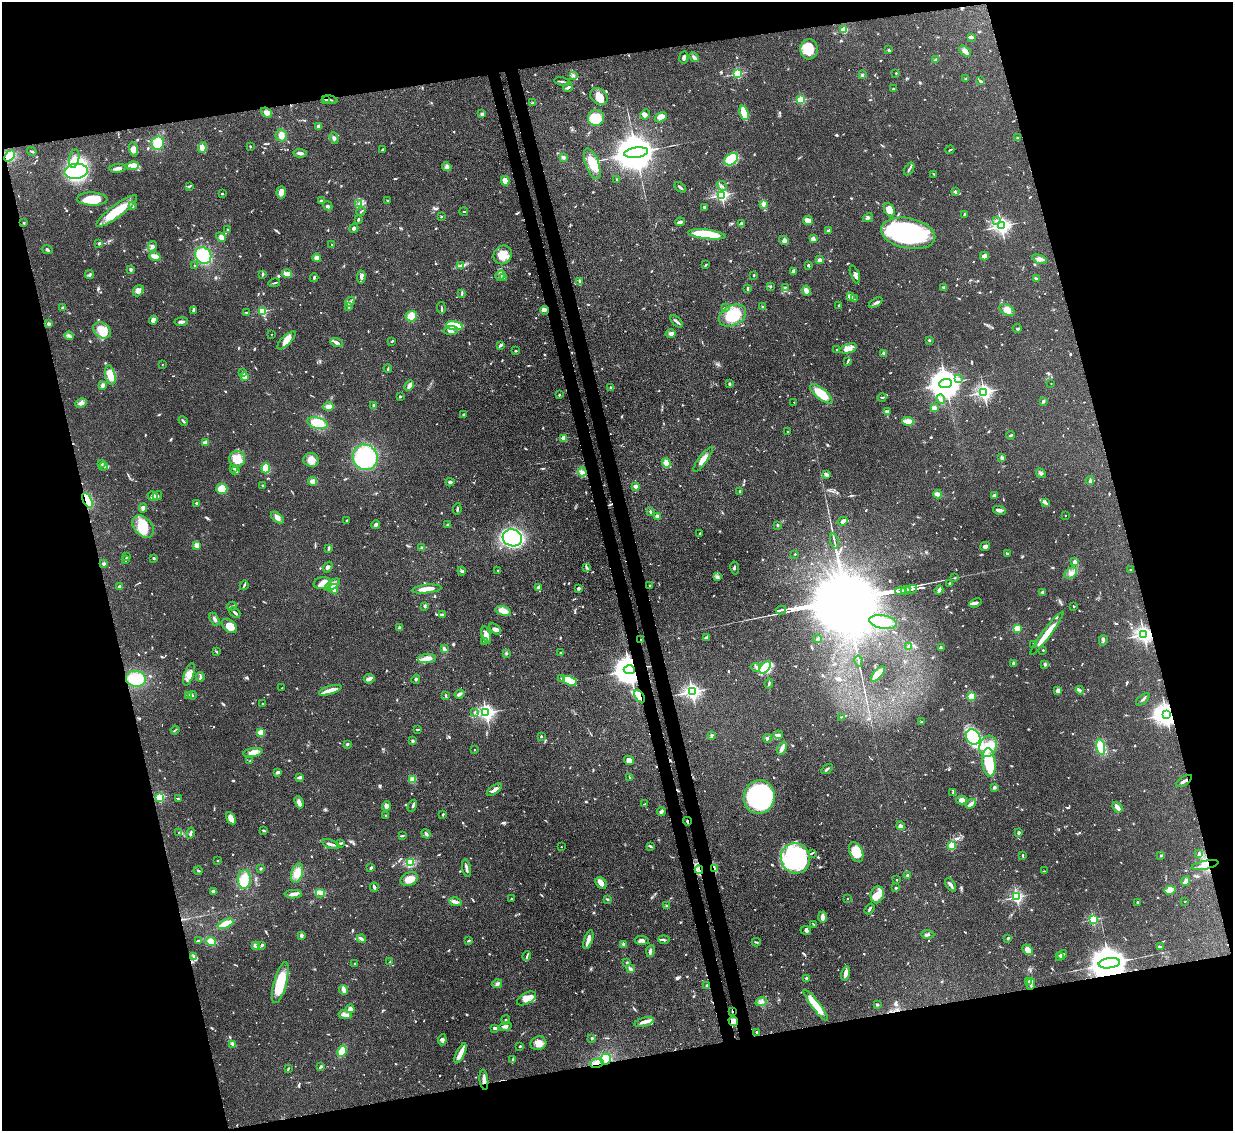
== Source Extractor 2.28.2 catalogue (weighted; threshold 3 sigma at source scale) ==
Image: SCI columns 84-5004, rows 213-4726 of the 5083 x 5061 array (HDU 1 of 3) = the unmasked area's bounding box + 8 px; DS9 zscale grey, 4 x 4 block average (1 PNG px = mean of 4 x 4 image px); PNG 1235 x 1133 px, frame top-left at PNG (2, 2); each listed source drawn as its Kron ellipse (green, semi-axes under 4 px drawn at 4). Shown black and unused: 30% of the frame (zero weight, under 3 of 4 exposures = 9% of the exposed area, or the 3 px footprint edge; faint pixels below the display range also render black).
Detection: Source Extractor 2.28.2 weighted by HDU 2 'WHT'. Background 0.124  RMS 0.0049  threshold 0.0222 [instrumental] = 3 sigma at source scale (4.5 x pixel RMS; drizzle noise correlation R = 1.50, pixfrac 1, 0.05/0.05 arcsec/px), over >= 5 px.
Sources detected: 1183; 3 too faint to see at this stretch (4 x 4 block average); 9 inside a brighter object's white glare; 8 cosmic-ray / hot-pixel residue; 2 long thin detections or spike segments (spike, bleed or trail) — neither listed nor drawn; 42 coinciding with a brighter row at this scale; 76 inside a brighter listed object's ellipse — not listed separately; of the other 1043, all 500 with FLUX_AUTO >= 2.62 (the completeness limit of this list) listed and drawn (543 fainter detections not listed), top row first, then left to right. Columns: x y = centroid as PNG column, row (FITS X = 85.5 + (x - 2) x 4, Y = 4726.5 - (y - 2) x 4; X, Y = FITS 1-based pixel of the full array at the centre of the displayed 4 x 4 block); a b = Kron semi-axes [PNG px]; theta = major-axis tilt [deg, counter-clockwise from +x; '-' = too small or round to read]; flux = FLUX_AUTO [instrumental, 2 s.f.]
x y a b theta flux
844 30 2 2 - 140
972 37 3 2 - 7.5
809 49 10 9 - 62
889 50 3 2 - 5
965 51 7 3 -41 16
684 57 6 3 82 7.3
694 57 5 3 - 9
935 60 3 2 - 3.4
896 73 2 2 - 8.1
737 74 2 2 - 340
573 75 4 3 - 5.8
862 75 3 2 - 3.5
966 79 3 2 - 3.2
562 81 8 2 -11 4.9
980 81 2 2 - 3.8
568 87 5 2 - 7.5
893 89 2 2 - 12
599 96 9 7 -41 28
326 100 2 2 - 12
330 100 7 2 -11 5.9
801 100 2 2 - 240
533 103 3 2 - 3.3
267 112 6 4 -37 15
744 113 7 3 -71 62
482 114 3 3 - 7
645 114 5 4 - 9.3
661 117 6 4 30 20
596 118 8 7 - 75
319 127 4 3 - 5.7
281 135 6 5 - 17
334 138 6 3 -72 6.6
1017 138 3 2 - 4.8
158 143 7 6 - 60
250 146 2 2 - 4
203 147 5 3 - 12
133 149 7 4 -76 18
382 150 3 2 - 3.9
950 150 4 2 - 2.9
32 151 5 2 - 3.4
300 153 7 3 -5 9.3
636 153 12 5 8 17000
9 156 6 4 47 50
563 157 3 2 - 12
74 159 9 5 78 22
731 159 7 5 36 80
592 164 16 6 -70 62
132 166 6 4 9 16
447 167 5 4 - 8.2
118 168 8 3 6 14
909 169 7 2 58 5.6
76 171 12 7 6 280
934 174 4 2 - 4.1
617 180 3 2 - 3.6
505 181 5 4 - 25
189 186 4 2 - 3.4
722 186 5 2 - 4.7
680 187 6 2 -39 6.5
955 191 3 2 - 5.4
281 192 6 4 86 20
222 194 2 2 - 4.8
721 195 2 2 - 760
92 199 15 6 -2 70
387 200 3 2 - 3.4
321 201 3 3 - 5
359 204 3 3 - 7
763 204 3 2 - 21
132 206 2 2 - 40
328 206 5 3 - 5.5
704 207 3 2 - 4.3
889 210 7 5 -65 31
117 211 25 6 37 95
361 212 4 2 - 3.3
464 212 4 2 - 3.7
964 215 4 2 - 3.1
441 217 2 2 - 3.5
868 218 5 3 - 5.3
358 219 3 2 - 5
808 221 5 4 - 30
996 221 3 2 - 4.4
680 222 5 2 - 12
24 223 3 2 - 2.8
741 224 3 3 - 7.6
1001 226 3 2 - 1200
354 228 5 3 - 6.4
228 230 2 2 - 5.2
829 230 4 2 - 4
908 233 27 15 -11 510
707 234 19 4 -6 170
221 237 5 4 - 11
813 239 3 3 - 12
784 240 5 4 - 10
99 244 3 2 - 3.5
332 245 2 2 - 2.8
152 247 5 4 - 7.9
47 250 6 2 -27 5.4
203 255 9 8 - 130
503 255 10 8 49 47
155 256 6 3 -18 24
984 256 4 3 - 14
317 258 4 4 - 9
1040 259 7 3 -19 10
820 260 2 2 - 51
705 265 2 2 - 2.8
808 265 2 2 - 18
195 266 2 2 - 11
461 266 3 3 - 5
131 269 2 2 - 27
793 272 4 3 - 9.9
263 274 3 2 - 4.5
287 274 5 3 - 19
855 274 9 3 -70 12
90 275 4 2 - 4.5
500 275 5 3 - 9
754 275 2 2 - 4
361 277 6 3 83 8.3
314 278 4 2 - 4.7
504 278 3 2 - 3.1
1037 278 3 2 - 3.4
580 281 3 2 - 6.8
274 283 6 2 15 3.5
770 286 2 2 - 3.8
786 287 2 2 - 2.7
944 287 4 2 - 3.4
748 288 3 2 - 3.9
138 291 6 5 - 14
806 291 5 3 - 17
462 293 3 2 - 2.7
850 296 4 3 - 13
854 299 2 2 - 3.5
350 302 6 2 46 5.7
875 303 7 2 32 6.7
839 305 2 2 - 3.4
348 307 4 2 - 3.4
763 307 3 2 - 2.8
62 308 2 2 - 4.8
441 308 6 2 -82 4.1
725 308 3 2 - 3.4
193 310 3 2 - 3.3
544 310 4 3 - 4.9
1007 310 8 5 -26 24
262 311 2 2 - 260
247 312 3 2 - 3.6
732 315 14 10 27 130
411 316 6 5 - 41
153 320 4 4 - 16
677 321 7 2 -43 8.6
181 322 7 3 7 8.6
49 324 2 2 - 44
454 326 8 4 -9 93
1017 328 4 3 - 5.1
102 330 9 7 -37 58
451 330 7 4 5 11
671 333 5 3 - 12
272 334 2 2 - 2.7
69 336 4 2 - 5.2
286 340 12 4 44 27
929 340 2 2 - 6.6
392 341 3 2 - 3.2
337 343 6 3 -17 8.1
500 345 4 2 - 8.5
848 348 9 4 17 20
837 350 2 2 - 2.9
515 351 2 2 - 4.2
884 353 2 2 - 32
848 361 4 2 - 3.8
162 364 2 2 - 2.9
388 369 4 2 - 2.7
243 373 4 2 - 3.5
110 375 10 5 -76 42
244 377 2 2 - 80
958 379 3 3 - 5.7
946 383 6 4 3 5600
1051 383 2 2 - 3.2
729 384 2 2 - 6.6
103 385 4 3 - 7.2
409 386 5 3 - 14
611 387 2 2 - 18
984 392 2 2 - 1100
821 394 13 5 -39 64
559 395 2 2 - 11
400 396 3 2 - 2.9
882 397 4 2 - 2.8
941 399 5 2 - 5.6
1043 401 3 2 - 5.7
794 402 2 2 - 3.4
81 403 6 3 23 8.9
328 406 5 3 - 14
374 406 3 2 - 7.6
934 408 2 2 - 83
887 411 3 2 - 3.4
463 414 2 2 - 3.2
183 421 5 2 - 6.8
908 421 6 2 -3 36
318 423 10 5 -15 71
788 432 2 2 - 4.4
1011 435 4 2 - 4.9
563 438 2 2 - 71
205 442 2 2 - 61
365 457 13 12 - 230
1002 458 3 2 - 4
237 459 8 8 - 41
703 459 15 4 53 24
311 460 7 7 - 25
666 463 5 4 - 17
102 464 3 2 - 4.8
104 466 4 2 - 5.4
233 468 4 2 - 8.2
266 468 5 3 - 96
236 471 4 2 - 4.5
582 472 4 3 - 7.8
1041 473 5 2 - 5.2
826 474 4 2 - 8.5
313 481 4 3 - 18
1090 481 4 4 - 6
450 482 4 3 - 8.5
263 485 2 2 - 16
636 486 2 2 - 41
222 489 5 5 - 47
740 491 3 2 - 4.3
938 494 4 3 - 15
157 495 5 3 - 7.2
994 495 3 2 - 13
153 496 5 3 - 22
87 500 8 3 -63 98
197 503 2 2 - 10
1046 503 4 3 - 5
143 508 4 3 - 11
457 509 6 2 83 4.8
999 510 7 3 -11 9.9
650 512 3 2 - 5.6
1065 515 2 2 - 4.8
657 516 2 2 - 53
277 518 7 4 -41 14
347 520 3 2 - 3.1
843 521 5 3 - 16
376 524 4 2 - 8.3
448 525 3 2 - 5.2
778 525 3 2 - 3
143 526 13 9 -48 81
700 533 2 2 - 3.2
512 538 10 8 -18 520
834 541 8 2 -78 5.1
197 545 2 2 - 100
985 546 5 4 - 9
422 548 2 2 - 30
328 549 3 2 - 2.9
795 554 2 2 - 5.6
1007 554 3 2 - 3.7
126 557 3 2 - 2.8
154 558 2 2 - 4.7
126 560 4 2 - 3.1
1075 562 2 2 - 59
104 564 2 2 - 33
328 567 6 3 53 6.9
587 568 4 3 - 5.2
735 568 6 2 -81 4.8
498 570 2 2 - 3.1
1130 570 2 2 - 7.3
462 571 4 3 - 5.5
1071 573 7 5 29 16
717 576 4 3 - 8.1
955 578 2 2 - 6.2
322 583 9 6 8 21
950 583 3 2 - 5.5
244 585 5 2 - 4.7
332 585 8 4 33 15
650 585 2 2 - 5.2
119 586 2 2 - 8.8
538 588 4 3 - 9.2
578 588 2 2 - 11
334 589 5 4 - 14
426 589 15 4 6 28
911 589 6 2 11 2000
906 590 5 2 - 2000
939 590 5 2 - 9.1
900 591 5 2 - 2100
1042 592 2 2 - 4.3
975 603 6 3 20 10
232 606 5 2 - 3.8
425 606 3 2 - 4.4
1074 606 2 2 - 3.8
781 610 5 2 - 1600
503 611 8 4 -16 25
235 612 6 2 -40 6.4
443 615 4 2 - 5.5
215 619 7 3 -60 8.9
883 622 14 6 -10 71
229 626 9 5 -42 42
400 628 4 3 - 5.5
1017 628 2 2 - 140
495 629 6 2 -38 7.8
1047 633 27 4 53 59
1144 634 3 2 - 1200
486 635 9 4 -74 20
706 637 3 2 - 8.4
817 639 4 3 - 4.5
641 640 2 2 - 3.4
1103 640 5 2 - 4.1
484 641 2 2 - 2.8
1034 644 2 2 - 2.6
908 647 3 2 - 5.7
941 647 3 2 - 2.9
444 649 3 2 - 16
1043 650 2 2 - 2.6
216 652 3 2 - 2.7
506 653 2 2 - 4.1
561 653 2 2 - 3.1
427 659 9 4 3 20
858 661 5 2 - 4.2
1014 663 2 2 - 7.7
1045 664 3 2 - 6.5
756 667 4 2 - 4.7
765 667 7 4 49 160
629 670 5 4 - 5800
189 674 12 4 71 21
878 674 9 3 50 56
200 677 5 2 - 3.9
562 678 2 2 - 10
136 679 10 8 -8 79
369 679 5 4 - 9.3
416 679 4 2 - 4.4
570 681 7 4 -22 87
769 683 5 2 - 3.9
282 688 2 2 - 5.6
330 690 12 2 17 30
1080 690 4 2 - 5.7
1058 691 2 2 - 68
692 692 3 2 - 1100
459 694 5 3 - 9.4
188 695 3 2 - 2.7
192 695 4 2 - 3.9
446 695 3 2 - 3
639 696 7 3 -55 53
971 696 2 2 - 180
1143 699 8 2 40 6.1
263 704 2 2 - 4.3
474 713 3 2 - 2.8
486 713 3 2 - 1200
1166 714 4 3 - 2800
841 717 3 2 - 2.7
921 722 2 2 - 2.7
417 729 3 2 - 3
175 730 4 2 - 2.6
260 732 2 2 - 120
778 735 4 3 - 16
541 736 2 2 - 4.6
712 736 4 2 - 3.5
973 737 8 6 -54 81
767 738 4 2 - 3.7
413 741 4 3 - 4.2
347 744 3 2 - 4.3
988 746 11 8 72 43
1101 747 7 4 -79 65
782 748 7 3 65 14
474 750 2 2 - 5.8
253 753 9 4 10 22
629 760 5 4 - 12
250 761 3 2 - 2.9
989 762 14 6 -85 130
827 769 6 2 35 5.1
278 772 3 2 - 8.4
299 777 4 2 - 7.2
630 777 2 2 - 2.7
412 779 4 4 - 16
1184 781 9 2 33 9.3
994 787 2 2 - 30
494 790 8 3 35 16
953 793 3 2 - 3.6
160 797 2 2 - 250
759 797 17 15 72 480
178 799 3 2 - 3.6
962 800 5 4 - 17
299 802 6 4 -69 11
645 804 4 2 - 2.6
971 804 6 3 37 9.3
386 806 4 3 - 19
412 806 6 2 62 4.8
1117 807 6 3 -53 16
661 812 4 3 - 6.1
443 814 3 2 - 3.1
386 815 2 2 - 9.3
231 818 6 4 -59 25
687 821 4 2 - 3.7
901 826 4 3 - 9.4
263 830 3 2 - 4.5
179 832 3 2 - 2.9
1018 832 2 2 - 20
190 833 5 2 - 10
426 834 5 2 - 5.6
402 836 3 2 - 4.4
340 843 3 2 - 3.3
331 844 9 2 -18 9.7
952 845 2 2 - 200
650 846 4 2 - 4.2
561 847 2 2 - 3.7
856 852 10 6 -66 75
812 853 4 2 - 3.2
1199 853 3 3 - 4.4
1161 855 3 2 - 3.4
1023 856 3 2 - 3.4
795 858 15 14 - 430
218 861 2 2 - 5.3
410 863 3 2 - 67
1205 865 13 2 11 13
371 868 4 2 - 5.2
466 868 9 2 -79 8.6
714 868 4 2 - 3.5
260 869 2 2 - 13
699 870 4 2 - 4.3
198 871 4 2 - 3.1
1044 871 2 2 - 2.7
297 873 10 5 72 36
908 875 2 2 - 27
244 879 9 6 88 56
409 879 9 6 22 34
896 880 2 2 - 6.1
1186 881 5 4 - 7.9
601 883 6 5 - 17
951 885 7 3 -54 11
374 887 4 2 - 7.7
896 888 2 2 - 11
1170 890 5 3 - 9.3
214 891 4 3 - 4.9
320 893 4 3 - 8.4
293 894 9 4 1 16
877 895 8 6 75 25
1017 897 2 2 - 600
511 899 2 2 - 11
608 899 2 2 - 3.8
847 899 2 2 - 3.6
1185 901 2 2 - 3.1
455 902 6 3 -10 9.6
1137 902 3 2 - 3.4
667 906 4 2 - 3
870 909 6 2 54 6.7
822 917 6 3 -88 16
1093 919 2 2 - 320
226 924 8 3 25 59
814 924 3 2 - 3.1
806 930 5 3 - 6.2
928 934 6 3 -1 6.1
301 935 3 2 - 15
1008 938 2 2 - 7.1
361 939 4 2 - 10
588 940 10 3 72 21
642 940 7 3 -4 8
664 940 5 2 - 4.7
198 941 3 2 - 5.2
211 941 5 4 - 34
468 941 3 2 - 3.8
756 942 4 2 - 3.1
623 944 3 3 - 5
255 945 2 2 - 54
262 945 3 2 - 3.7
1160 947 4 2 - 3.6
1028 950 6 4 -50 23
650 951 6 3 79 7.7
1062 955 5 3 - 6.2
194 956 4 2 - 4.9
527 956 5 2 - 4.3
1060 957 4 3 - 6.5
390 962 4 2 - 2.8
627 962 2 2 - 3.3
355 963 2 2 - 3.8
1109 963 11 5 8 13000
630 969 3 2 - 8.9
845 973 7 3 76 20
807 978 2 2 - 36
1028 981 3 3 - 3.2
280 983 21 6 75 120
497 984 5 3 - 6.9
1031 984 6 2 83 8.3
707 986 2 2 - 33
343 990 5 2 - 16
526 998 10 5 28 28
761 1002 6 3 17 8.2
815 1005 19 4 -53 61
877 1005 3 2 - 3.4
350 1009 4 3 - 21
732 1012 2 2 - 3.3
345 1015 6 4 -12 12
506 1020 4 2 - 3.3
733 1021 5 3 - 24
644 1022 10 3 14 15
505 1026 7 3 13 8.7
495 1028 3 2 - 8.7
757 1032 2 2 - 4.7
592 1038 3 2 - 4.7
442 1040 5 2 - 6.7
538 1043 8 6 17 26
233 1044 4 2 - 14
520 1046 2 2 - 3
342 1051 6 3 61 75
460 1053 11 3 64 43
512 1059 3 2 - 3.3
606 1059 5 5 - 51
597 1063 7 2 11 12
321 1067 4 2 - 5.5
288 1068 3 2 - 3.5
484 1080 10 3 -84 15
Overlapping masked pixels (flux is a lower limit): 18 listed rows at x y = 326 100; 330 100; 87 500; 1144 634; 641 640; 629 670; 639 696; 1166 714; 1184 781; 687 821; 1205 865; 714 868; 699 870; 1109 963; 732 1012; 733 1021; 606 1059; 597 1063
Diffuse or blended objects may show on this block-average render without a row.